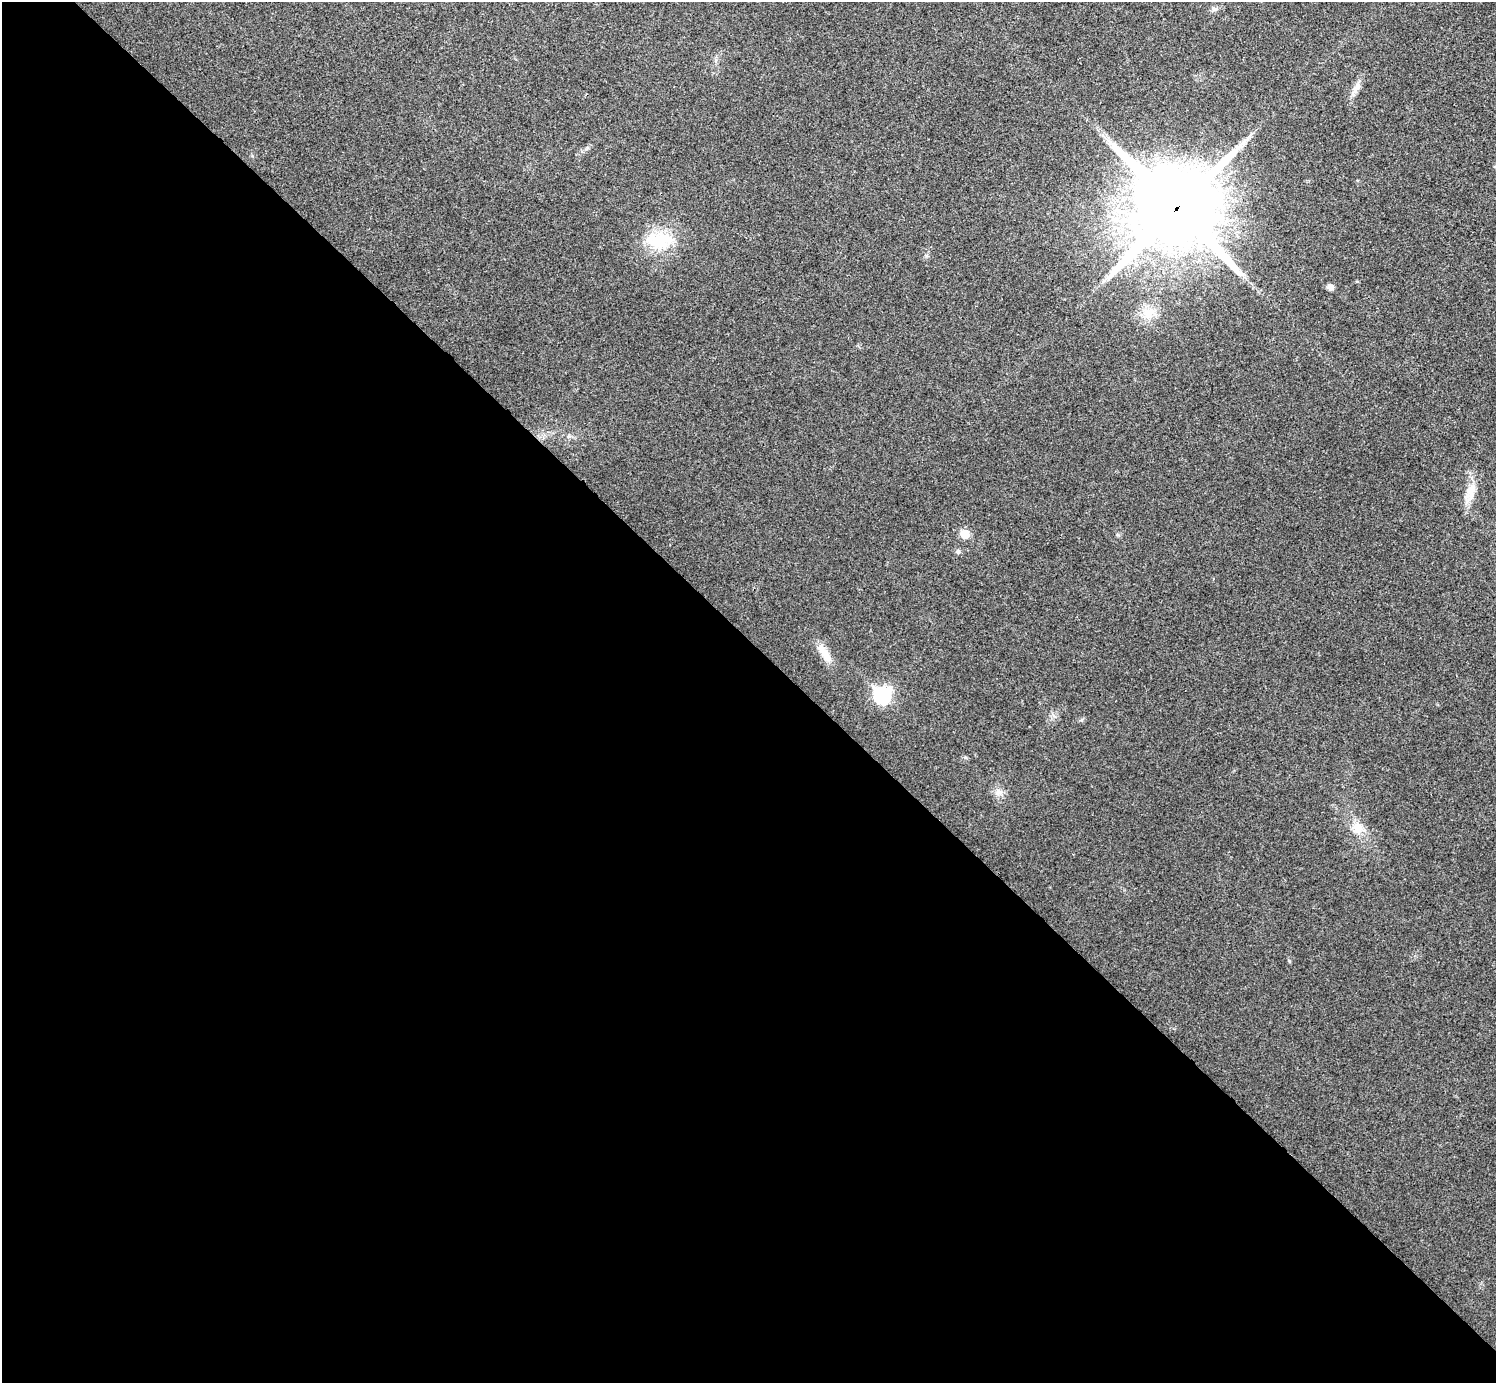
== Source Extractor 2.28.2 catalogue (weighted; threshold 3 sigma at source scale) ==
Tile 9 of 4 x 4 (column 1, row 3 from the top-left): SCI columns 4-1497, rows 1541-2921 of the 5985 x 5985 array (HDU 1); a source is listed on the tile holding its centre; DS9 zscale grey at full resolution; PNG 1498 x 1385 px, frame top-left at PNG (2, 2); no overlay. Shown black and unused: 54% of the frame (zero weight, under 3 of 4 exposures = <1% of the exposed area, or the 3 px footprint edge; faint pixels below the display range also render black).
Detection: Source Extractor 2.28.2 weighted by HDU 2 'WHT'; one run over the whole footprint, this tile lists its part. Background 0.0219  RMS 0.0054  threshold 0.0245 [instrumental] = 3 sigma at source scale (4.5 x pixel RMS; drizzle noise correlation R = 1.50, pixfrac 1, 0.05/0.05 arcsec/px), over >= 5 px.
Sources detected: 14; all 14 listed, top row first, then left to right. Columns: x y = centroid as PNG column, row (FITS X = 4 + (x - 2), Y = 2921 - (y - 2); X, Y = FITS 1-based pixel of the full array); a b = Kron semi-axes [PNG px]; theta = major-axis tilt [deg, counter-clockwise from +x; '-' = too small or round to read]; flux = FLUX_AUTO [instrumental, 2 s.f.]
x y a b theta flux
1214 9 9 6 0 1.6
1356 88 22 8 61 4.6
1176 208 27 25 -32 8100
659 240 40 24 -2 26
1330 287 9 6 -12 2.1
1148 313 15 14 - 8.3
1470 492 28 13 71 9.8
965 534 7 6 - 12
958 551 7 5 75 1.2
824 653 29 9 -56 8.2
882 695 9 8 - 89
999 792 10 9 - 3.2
1357 828 17 16 - 8.3
1289 961 5 4 - 0.57
Overlapping masked pixels (flux is a lower limit): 1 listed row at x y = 1176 208
Unlisted compact peaks at least as high as the median listed source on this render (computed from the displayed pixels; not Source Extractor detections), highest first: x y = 1118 535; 965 757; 1082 720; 926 256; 1357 281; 587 148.